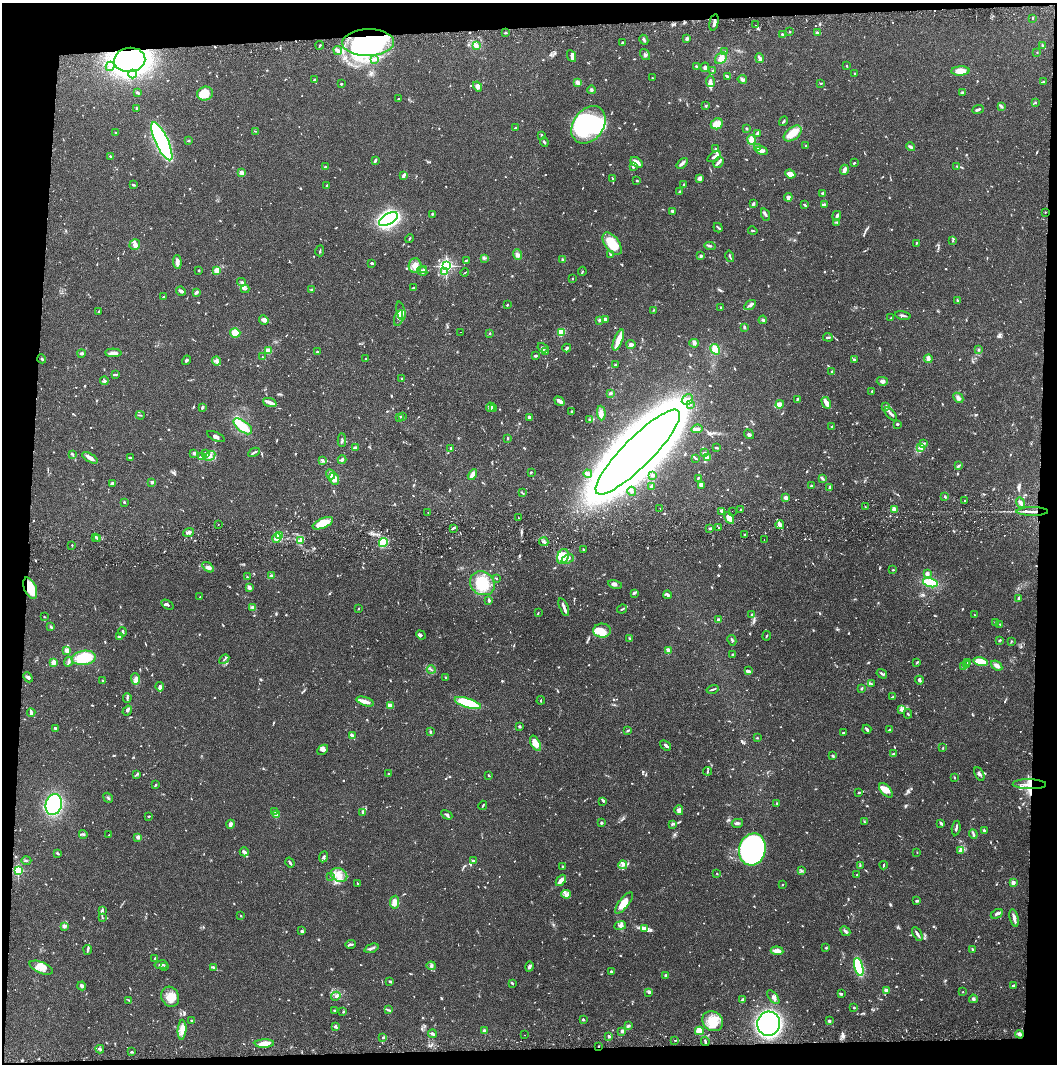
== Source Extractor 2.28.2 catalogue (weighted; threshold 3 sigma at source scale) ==
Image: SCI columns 4-4221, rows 57-4301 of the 4228 x 4359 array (HDU 1 of 3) = the unmasked area's bounding box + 8 px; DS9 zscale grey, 4 x 4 block average (1 PNG px = mean of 4 x 4 image px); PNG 1059 x 1066 px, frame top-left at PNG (2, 3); each listed source drawn as its Kron ellipse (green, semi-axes under 4 px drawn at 4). Shown black and unused: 8% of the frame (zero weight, under 2 of 3 exposures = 3% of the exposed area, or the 3 px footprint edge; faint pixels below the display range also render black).
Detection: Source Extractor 2.28.2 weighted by HDU 2 'WHT'. Background 0.0678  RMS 0.0048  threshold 0.0218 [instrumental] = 3 sigma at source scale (4.5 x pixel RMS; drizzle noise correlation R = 1.50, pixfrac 1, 0.05/0.05 arcsec/px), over >= 5 px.
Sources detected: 1212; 9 too faint to see at this stretch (4 x 4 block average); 12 inside a brighter object's white glare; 8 cosmic-ray / hot-pixel residue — neither listed nor drawn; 25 coinciding with a brighter row at this scale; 84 inside a brighter listed object's ellipse — not listed separately; of the other 1074, all 500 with FLUX_AUTO >= 2.16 (the completeness limit of this list) listed and drawn (574 fainter detections not listed), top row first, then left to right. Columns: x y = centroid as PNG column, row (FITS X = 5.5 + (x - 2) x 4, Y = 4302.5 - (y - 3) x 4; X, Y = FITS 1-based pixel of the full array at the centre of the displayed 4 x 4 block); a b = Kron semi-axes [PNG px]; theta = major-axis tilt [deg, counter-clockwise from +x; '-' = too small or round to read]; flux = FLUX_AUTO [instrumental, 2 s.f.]
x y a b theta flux
1032 18 3 2 - 2.8
714 22 8 2 78 9.2
756 25 2 2 - 3.5
790 32 2 2 - 2.5
505 33 3 2 - 3.5
817 33 3 2 - 8.1
782 34 2 2 - 4.9
687 39 3 3 - 6.7
644 40 5 3 - 5.7
623 42 2 2 - 2.9
368 43 26 13 1 430
320 45 4 2 - 2.7
476 45 2 2 - 12
1042 45 4 2 - 3.1
338 50 4 3 - 8.5
725 51 4 2 - 3.1
1037 52 2 2 - 3.4
645 55 6 2 -54 5
571 56 6 3 -64 8.6
721 58 6 5 - 17
760 58 5 2 - 11
374 59 3 3 - 4.3
130 60 16 12 9 1300
110 66 5 2 - 5.9
696 66 3 2 - 2.7
847 66 3 2 - 2.7
705 67 5 3 - 6.2
712 70 3 2 - 2.3
960 71 9 4 2 28
132 74 4 2 - 4.9
855 74 2 2 - 12
728 76 3 2 - 7.1
652 78 3 2 - 2.3
742 79 5 3 - 9.3
314 80 3 2 - 5.9
710 81 6 3 -82 8.9
1043 81 2 2 - 2.8
578 83 4 3 - 10
821 83 3 2 - 2.3
341 84 2 2 - 3.3
478 86 5 4 - 12
592 90 4 3 - 5.4
962 92 4 3 - 3.4
138 93 2 2 - 7.1
205 94 8 7 - 59
398 99 2 2 - 2.8
1035 103 3 2 - 2.6
706 106 2 2 - 3.7
1001 106 3 2 - 4.1
137 108 2 2 - 2.9
978 109 6 2 23 5.9
784 121 5 2 - 4.2
717 124 6 5 - 40
588 125 20 15 54 300
515 128 3 2 - 2.7
746 128 2 2 - 4
256 131 4 2 - 2.6
115 133 2 2 - 2.3
757 133 4 2 - 3.9
793 134 10 6 38 41
542 135 2 2 - 2.4
752 140 5 4 - 21
162 141 21 6 -65 670
188 141 3 2 - 2.5
544 142 5 2 - 3.8
806 146 2 2 - 16
757 147 3 2 - 4.7
910 147 5 2 - 5.5
715 148 2 2 - 2.3
762 151 6 4 -16 9.7
110 156 2 2 - 2.5
714 157 7 3 33 7.2
375 160 4 2 - 5.4
637 162 7 2 -35 25
719 162 6 2 50 7.1
682 163 6 2 43 10
854 163 3 2 - 3.5
957 166 4 2 - 3
325 167 2 2 - 2.6
633 167 3 2 - 6.1
844 170 5 2 - 12
242 173 2 2 - 75
790 174 5 3 - 26
403 175 4 2 - 11
612 178 2 2 - 2.3
700 178 3 3 - 16
637 181 2 2 - 5
684 184 2 2 - 2.9
133 185 3 2 - 4
327 185 2 2 - 2.4
679 191 2 2 - 3.9
823 193 4 2 - 4.2
788 197 4 4 - 12
753 204 4 2 - 6.8
805 205 3 2 - 3.6
824 205 4 3 - 6.2
673 211 3 2 - 14
1045 212 2 2 - 2.5
432 214 3 2 - 2.8
766 215 6 2 -70 4.9
837 216 5 2 - 8.9
388 219 10 5 28 600
837 222 4 2 - 2.7
718 228 5 2 - 4
753 231 5 2 - 2.5
409 238 4 2 - 2.5
953 241 3 2 - 2.5
916 243 3 2 - 2.5
612 244 13 7 -53 89
135 245 5 5 - 18
710 246 6 2 -5 4.6
320 251 5 2 - 3.5
517 255 5 3 - 8.4
611 255 4 2 - 5
701 256 4 3 - 4.4
730 256 6 2 -75 3.9
484 258 3 3 - 4.2
466 260 3 2 - 2.6
563 260 2 2 - 5.6
177 262 7 2 -86 22
372 263 3 2 - 5
415 265 7 6 - 28
446 266 2 2 - 680
424 269 3 2 - 2.3
217 270 3 2 - 47
199 271 2 2 - 3.5
422 271 5 3 - 17
582 271 5 2 - 2.9
444 272 3 2 - 6.4
465 273 4 2 - 2.5
572 279 2 2 - 2.4
241 282 4 2 - 4.6
413 288 3 2 - 4.3
245 289 4 2 - 2.9
311 290 3 2 - 2.2
181 291 5 2 - 9.6
196 292 3 2 - 6.1
163 297 3 2 - 2.5
957 300 2 2 - 4.1
507 305 2 2 - 3.3
750 305 6 3 32 7.1
721 308 3 2 - 3.6
654 310 2 2 - 2.8
401 311 9 3 -77 11
99 312 3 2 - 2.7
903 315 8 2 -11 6.7
399 318 8 3 74 9.2
891 318 2 2 - 3.3
605 319 2 2 - 11
264 320 5 4 - 13
599 320 2 2 - 36
763 320 4 3 - 5
744 327 3 2 - 4.7
461 332 2 2 - 3.1
561 332 3 3 - 40
235 333 5 4 - 38
490 333 2 2 - 2.4
828 337 5 2 - 3.3
618 340 11 3 69 45
694 343 5 4 - 8.2
631 344 4 3 - 8.7
543 348 6 3 -30 6.5
567 348 4 2 - 5.4
715 349 6 4 -61 24
978 350 3 2 - 2.8
269 351 3 2 - 38
545 351 2 2 - 6.9
317 352 2 2 - 18
81 353 4 2 - 6.9
113 353 8 4 -2 12
536 356 4 2 - 4.1
262 357 2 2 - 3.1
42 359 4 3 - 4
366 359 2 2 - 3.4
928 359 4 2 - 12
186 360 5 2 - 4.9
854 360 3 2 - 4.1
217 361 4 4 - 7.6
616 364 3 2 - 2.5
832 372 3 2 - 2.9
116 375 4 2 - 3.2
402 378 2 2 - 5.8
104 381 4 3 - 5.2
882 381 5 4 - 11
872 391 4 2 - 2.5
610 393 3 3 - 4.4
958 398 6 4 -46 9.2
797 399 4 2 - 3.6
687 400 6 5 - 14
559 401 5 3 - 14
270 402 7 3 -21 9.5
826 403 6 3 -60 21
691 404 2 2 - 2.7
780 404 4 4 - 12
886 406 3 3 - 3.7
202 407 2 2 - 8.5
490 407 4 3 - 7.4
494 409 3 3 - 4.9
571 412 3 2 - 2.3
601 413 7 4 -84 12
891 414 8 2 -49 7.5
140 415 4 2 - 2.5
399 417 3 2 - 3.5
402 417 4 2 - 2.4
529 417 3 2 - 7.9
589 419 3 2 - 2.6
897 424 2 2 - 5.3
243 426 11 5 -37 61
831 426 3 2 - 3
697 429 5 3 - 11
749 434 5 2 - 6.7
216 437 9 2 -26 7.3
507 439 2 2 - 2.8
342 440 7 2 -88 4.6
923 443 2 2 - 3
355 448 2 2 - 8.8
450 448 3 2 - 3.4
716 448 3 2 - 4.2
920 448 4 2 - 4.1
254 452 6 2 28 5.6
638 452 58 14 45 7800
194 453 3 2 - 7.9
704 453 2 2 - 6.3
205 454 4 2 - 6.5
73 455 4 2 - 2.8
202 456 3 2 - 4.9
210 456 6 3 33 9.9
90 458 9 3 -31 17
130 458 4 2 - 4.2
695 458 2 2 - 3
707 458 3 2 - 12
342 460 4 2 - 7.8
323 461 4 3 - 4.9
958 466 4 2 - 5.3
531 472 2 2 - 2.8
330 474 5 3 - 11
588 474 4 2 - 12
472 475 6 2 60 37
652 475 2 2 - 23
698 478 3 2 - 2.8
822 478 4 2 - 3.1
334 479 6 5 - 23
152 482 2 2 - 28
113 483 4 2 - 8.3
701 485 3 3 - 4.4
812 486 3 2 - 4.8
651 487 3 2 - 5.8
830 488 3 2 - 7
632 491 4 2 - 6.9
522 492 3 2 - 2.3
945 497 3 2 - 5
786 498 3 2 - 21
964 500 2 2 - 2.2
124 502 2 2 - 2.5
1020 502 5 3 - 8.4
865 507 2 2 - 5.5
660 508 2 2 - 4.7
894 509 2 2 - 75
741 510 2 2 - 2.4
722 511 3 3 - 5.6
732 511 2 2 - 3.7
1032 511 16 2 0 16
428 513 2 2 - 2.4
518 518 2 2 - 4.2
729 518 6 4 -63 13
323 523 11 5 23 55
218 524 2 2 - 4.5
780 525 4 2 - 18
453 528 4 2 - 6.3
710 528 3 2 - 3.2
718 528 2 2 - 3.1
188 532 6 3 19 8.1
745 535 2 2 - 4.1
280 536 4 3 - 16
96 537 4 2 - 3.3
277 538 5 3 - 9
98 539 3 2 - 3.1
301 540 4 3 - 16
764 540 2 2 - 3.3
383 542 5 4 - 100
544 542 5 3 - 6.8
72 545 3 2 - 2.3
584 550 3 2 - 2.7
563 556 7 5 65 45
568 559 6 2 25 6.5
208 567 6 3 -37 9
893 570 2 2 - 2.6
927 574 3 3 - 9
271 575 3 2 - 3.7
247 577 2 2 - 2.9
496 578 2 2 - 2.6
482 583 13 11 -36 92
930 583 7 4 -15 72
615 584 7 4 -11 8.6
249 587 4 3 - 10
30 588 11 6 -67 61
634 593 4 2 - 6
667 595 4 2 - 9.2
200 597 2 2 - 3.4
1018 599 4 2 - 4.7
489 600 3 2 - 6.5
167 605 7 3 -33 6.6
564 607 9 2 -70 17
253 608 4 2 - 4.4
359 608 2 2 - 2.7
622 609 5 2 - 3.5
538 613 3 2 - 2.4
752 615 3 2 - 5
975 615 2 2 - 2.2
44 617 2 2 - 2.3
718 620 2 2 - 11
995 622 2 2 - 3.1
1000 624 3 2 - 2.6
51 627 4 2 - 5
602 631 9 7 -2 27
123 632 5 2 - 3.4
421 635 5 2 - 4
767 636 5 2 - 3
119 637 2 2 - 6.1
629 638 3 2 - 2.2
732 640 5 2 - 4.2
1000 640 4 2 - 2.6
1011 641 3 2 - 2.3
67 650 3 3 - 19
668 650 4 3 - 11
732 655 2 2 - 3.8
84 658 12 7 8 98
224 659 5 2 - 3.3
53 662 4 3 - 12
68 662 5 2 - 4.1
917 662 2 2 - 2.2
968 662 4 2 - 3.1
980 662 7 4 -14 59
966 664 3 2 - 3.4
997 665 6 4 -36 12
964 666 4 2 - 4.3
431 670 4 2 - 3.8
748 671 4 3 - 5
882 674 5 2 - 5.3
28 677 5 3 - 6.3
446 678 4 2 - 2.8
135 679 6 4 -88 9.8
919 680 4 2 - 7.4
102 681 2 2 - 3.3
871 684 2 2 - 3.2
160 687 5 3 - 7.7
862 688 3 2 - 3.6
712 689 6 2 16 4.2
893 697 4 2 - 3
127 698 5 2 - 4.6
541 700 4 2 - 2.3
365 702 9 4 -18 15
468 703 14 4 -17 160
390 705 2 2 - 64
901 710 4 3 - 6.5
127 711 5 2 - 5.8
31 713 4 2 - 15
908 714 5 2 - 3.3
519 726 2 2 - 18
56 728 3 2 - 6.2
867 729 5 2 - 7.2
890 730 4 2 - 4.6
628 731 4 2 - 3.4
430 732 4 2 - 4.6
843 733 2 2 - 5.6
352 736 4 2 - 11
757 738 2 2 - 3.6
536 743 8 4 -62 32
666 745 6 2 -40 8.2
943 748 3 2 - 2.2
323 750 6 4 44 7.7
893 754 3 2 - 3.8
833 756 4 2 - 3.5
708 771 4 2 - 3.4
388 773 3 2 - 2.3
136 774 3 2 - 2.8
979 774 7 2 -63 6.4
489 775 3 2 - 2.8
954 778 3 2 - 2.8
1029 784 17 5 0 35
155 785 3 2 - 3.4
886 790 8 4 -46 28
859 793 3 2 - 3.8
108 798 5 2 - 4
603 801 4 3 - 3.8
777 803 2 2 - 2.9
54 804 11 8 74 510
483 805 5 2 - 2.6
679 810 5 4 - 9.8
275 811 4 2 - 4
363 812 4 3 - 4.8
276 814 2 2 - 100
447 815 6 2 -29 4.9
149 816 3 2 - 2.4
864 822 4 2 - 2.4
601 823 2 2 - 18
737 823 6 3 14 5.1
941 823 3 2 - 6.1
231 824 4 2 - 12
672 824 3 2 - 3.9
956 828 7 2 81 7.5
984 831 3 2 - 7.5
83 834 4 2 - 4.6
973 834 5 2 - 5.3
109 835 2 2 - 6.2
138 837 4 3 - 7.2
752 849 16 13 76 470
960 851 3 3 - 5.9
244 852 5 2 - 11
58 853 3 2 - 5.2
917 853 2 2 - 3.4
324 857 6 3 67 6.8
26 861 5 2 - 2.6
473 861 2 2 - 9.2
290 862 5 2 - 6.3
623 865 4 2 - 5.9
884 865 4 2 - 3.3
860 866 4 2 - 3.1
563 867 3 2 - 3.2
18 871 2 2 - 370
801 871 3 2 - 2.7
717 874 2 2 - 2.3
339 875 8 6 -25 28
857 875 2 2 - 2.5
331 876 4 2 - 2.4
561 880 6 3 50 21
1013 883 2 2 - 60
358 884 3 2 - 2.6
782 885 2 2 - 2.3
566 894 5 4 - 9.8
916 901 4 2 - 3.4
395 902 6 4 79 13
624 903 13 5 52 33
102 911 4 2 - 4.1
997 914 6 2 29 8.5
241 916 2 2 - 3.2
102 918 3 2 - 2.3
1014 918 9 3 -76 14
620 925 6 4 10 9.2
64 926 2 2 - 53
645 929 2 2 - 2.6
302 931 3 2 - 5.9
845 931 5 2 - 7.9
917 934 7 2 -59 9.4
351 944 5 2 - 5.1
371 948 7 2 20 6.8
826 948 2 2 - 4.8
972 949 3 2 - 2.3
88 950 5 3 - 4.6
777 951 6 3 -5 16
155 958 2 2 - 3.9
161 965 6 2 9 6.2
431 966 4 3 - 6.2
529 966 5 3 - 7
164 967 2 2 - 2.3
859 967 9 3 -75 190
41 968 12 5 -22 29
213 968 4 2 - 4.6
612 972 3 2 - 8.1
666 975 2 2 - 6.1
390 981 3 2 - 3.7
512 983 3 2 - 2.9
1013 985 3 2 - 3.9
82 986 4 3 - 6.8
886 990 2 2 - 39
963 992 2 2 - 2.6
649 993 4 3 - 4.6
841 993 4 2 - 3
336 996 5 2 - 4.8
170 997 10 8 -65 32
773 997 8 3 -51 9.8
973 999 4 3 - 5.8
129 1000 3 2 - 3
743 1000 2 2 - 2.8
854 1007 2 2 - 4.9
334 1010 2 2 - 2.8
388 1010 4 2 - 4
343 1012 3 2 - 2.5
191 1020 3 2 - 2.2
583 1020 2 2 - 12
713 1021 11 9 -36 66
829 1021 2 2 - 7.7
769 1024 12 11 - 900
628 1025 4 2 - 4.2
335 1026 3 3 - 5.2
182 1030 10 4 86 24
484 1031 4 2 - 4.9
622 1031 3 2 - 8.7
699 1031 4 4 - 31
432 1034 4 2 - 6.2
1020 1034 4 3 - 7.4
524 1035 2 2 - 2.9
609 1036 2 2 - 19
383 1038 3 2 - 3.3
675 1040 2 2 - 2.2
705 1041 4 2 - 4.4
264 1043 9 4 2 28
599 1046 2 2 - 4.1
100 1049 4 2 - 4.8
132 1052 3 2 - 3.3
Overlapping masked pixels (flux is a lower limit): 7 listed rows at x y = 714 22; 368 43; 130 60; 1032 511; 30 588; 1029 784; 599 1046
Diffuse or blended objects may show on this block-average render without a row.